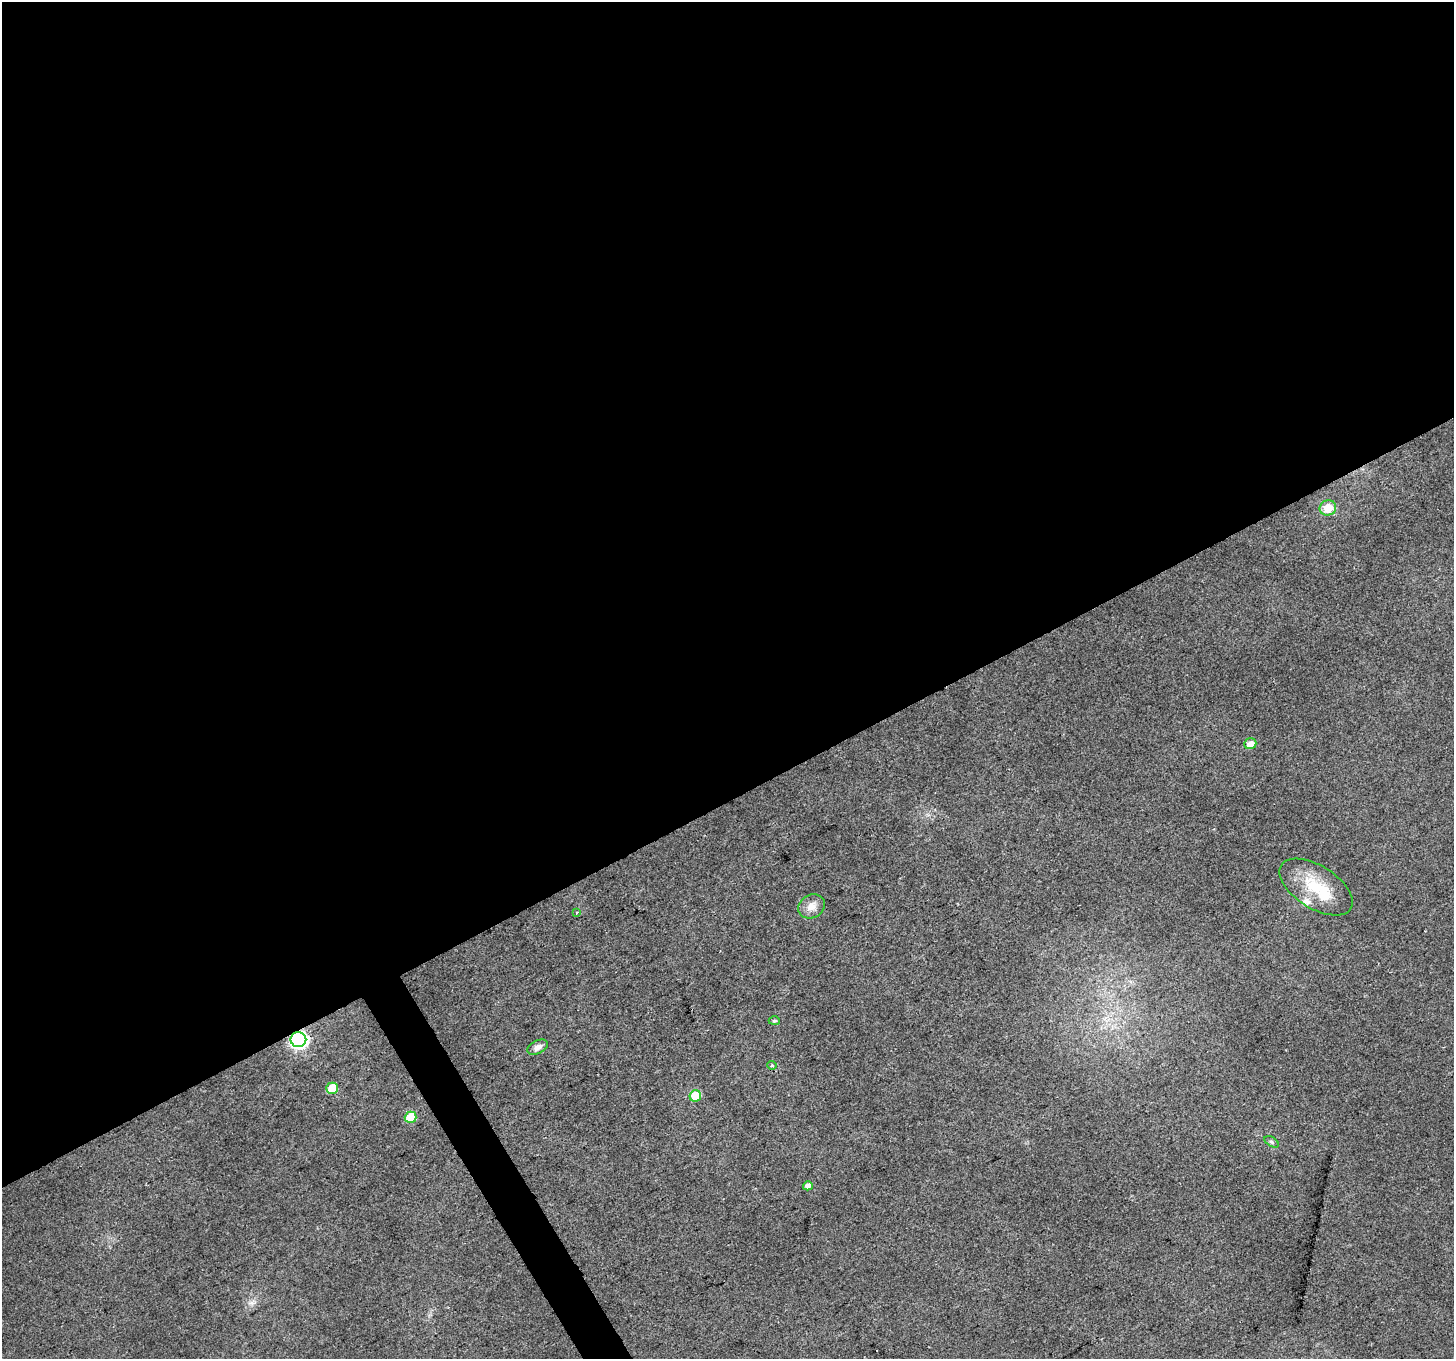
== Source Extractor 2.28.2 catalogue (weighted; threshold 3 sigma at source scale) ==
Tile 2 of 4 x 4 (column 2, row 1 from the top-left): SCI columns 1455-2906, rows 4239-5595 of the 5811 x 5702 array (HDU 1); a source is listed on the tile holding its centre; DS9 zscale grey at full resolution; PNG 1456 x 1361 px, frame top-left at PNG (2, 2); each listed source drawn as its Kron ellipse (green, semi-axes under 4 px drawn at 4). Shown black and unused: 60% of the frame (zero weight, under 2 of 3 exposures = <1% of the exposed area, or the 3 px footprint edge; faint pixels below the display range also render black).
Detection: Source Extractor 2.28.2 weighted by HDU 2 'WHT'; one run over the whole footprint, this tile lists its part. Background 0.0455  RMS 0.0072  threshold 0.0324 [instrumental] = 3 sigma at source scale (4.5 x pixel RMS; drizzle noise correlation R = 1.50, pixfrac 1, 0.0396/0.0396 arcsec/px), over >= 5 px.
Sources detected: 16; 2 inside a brighter listed object's ellipse — not listed separately; the other 14 listed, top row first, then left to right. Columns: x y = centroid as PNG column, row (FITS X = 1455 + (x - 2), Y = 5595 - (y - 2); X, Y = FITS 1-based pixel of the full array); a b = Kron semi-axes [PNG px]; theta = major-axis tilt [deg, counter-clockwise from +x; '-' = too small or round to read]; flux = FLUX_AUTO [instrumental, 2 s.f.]
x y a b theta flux
1328 508 8 7 - 13
1250 744 6 5 - 5.2
1316 887 41 21 -32 30
812 906 14 11 28 6.8
577 912 3 3 - 0.86
774 1021 6 4 -1 1.2
298 1040 8 7 - 270
538 1047 11 6 27 3.9
772 1065 4 4 - 0.81
332 1088 6 5 - 20
695 1096 6 5 - 22
411 1117 6 5 - 19
1272 1142 8 4 -32 1.4
808 1186 5 4 - 4.2
Overlapping masked pixels (flux is a lower limit): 1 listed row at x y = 298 1040